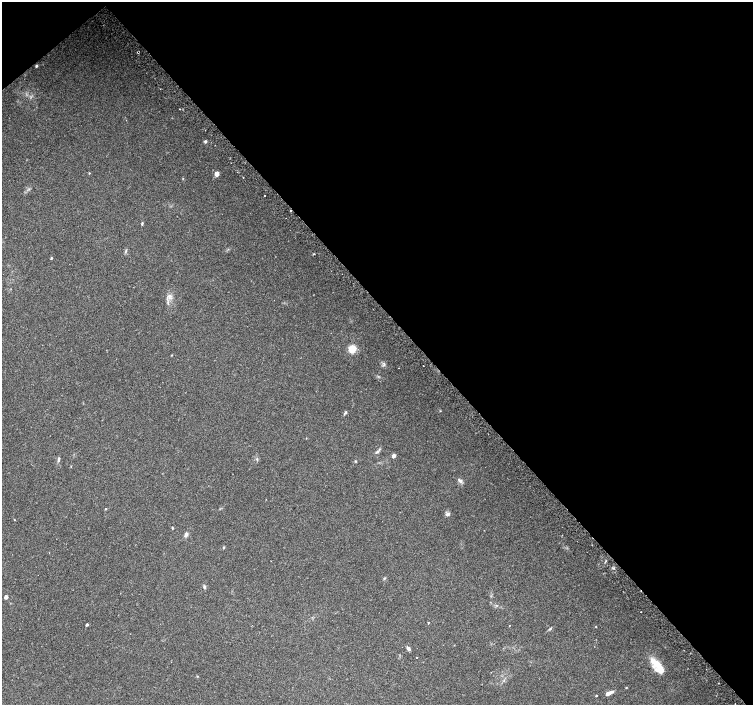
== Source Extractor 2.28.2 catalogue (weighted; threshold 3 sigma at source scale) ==
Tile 3 of 4 x 4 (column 3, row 1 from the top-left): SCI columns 3039-4540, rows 4448-5852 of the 6068 x 6021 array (HDU 1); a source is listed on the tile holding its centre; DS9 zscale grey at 2 x 2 block average (1 PNG px = mean of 2 x 2 image px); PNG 755 x 707 px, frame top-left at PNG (2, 2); no overlay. Shown black and unused: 45% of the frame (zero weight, under 2 of 3 exposures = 2% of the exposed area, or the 3 px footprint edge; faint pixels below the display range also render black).
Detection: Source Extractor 2.28.2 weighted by HDU 2 'WHT'; one run over the whole footprint, this tile lists its part. Background 0.0845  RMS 0.012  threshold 0.0519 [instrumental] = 3 sigma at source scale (4.5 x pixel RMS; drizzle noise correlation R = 1.50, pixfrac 1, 0.0396/0.0396 arcsec/px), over >= 5 px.
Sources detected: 36; all 36 listed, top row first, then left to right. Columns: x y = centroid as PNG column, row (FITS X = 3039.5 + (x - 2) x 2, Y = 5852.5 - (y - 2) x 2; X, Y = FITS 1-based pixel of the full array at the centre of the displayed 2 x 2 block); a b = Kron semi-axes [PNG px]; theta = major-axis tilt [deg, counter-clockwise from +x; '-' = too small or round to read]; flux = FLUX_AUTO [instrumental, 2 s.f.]
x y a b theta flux
36 66 3 2 - 2.5
179 109 2 2 - 2.7
205 141 4 3 - 3.5
217 173 4 3 - 21
265 195 2 2 - 1.4
291 210 2 2 - 8.1
142 223 5 2 - 2.7
51 258 3 2 - 1.9
169 296 5 4 - 6.7
352 349 3 3 - 96
345 413 6 2 61 3.2
377 452 7 3 40 4.9
394 456 4 3 - 9.6
257 459 4 2 - 2.6
58 460 7 3 79 4.1
355 461 3 3 - 1.9
460 481 7 4 -45 7
106 509 2 2 - 1.6
448 514 6 4 28 5.8
14 520 2 2 - 1.3
172 528 3 2 - 2.3
186 535 6 4 66 7
224 547 3 2 - 2.2
384 578 3 2 - 2
204 587 4 3 - 4.4
6 597 3 3 - 11
428 623 3 2 - 1.9
87 625 3 2 - 3.4
509 626 2 2 - 0.92
550 628 5 2 - 2.8
408 648 5 4 - 6.1
416 658 2 2 - 3.5
659 667 22 8 -53 56
626 687 3 2 - 1.4
608 693 8 3 23 13
596 696 2 2 - 1.7
Overlapping masked pixels (flux is a lower limit): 1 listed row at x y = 291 210
Diffuse or blended objects may show on this block-average render without a row.